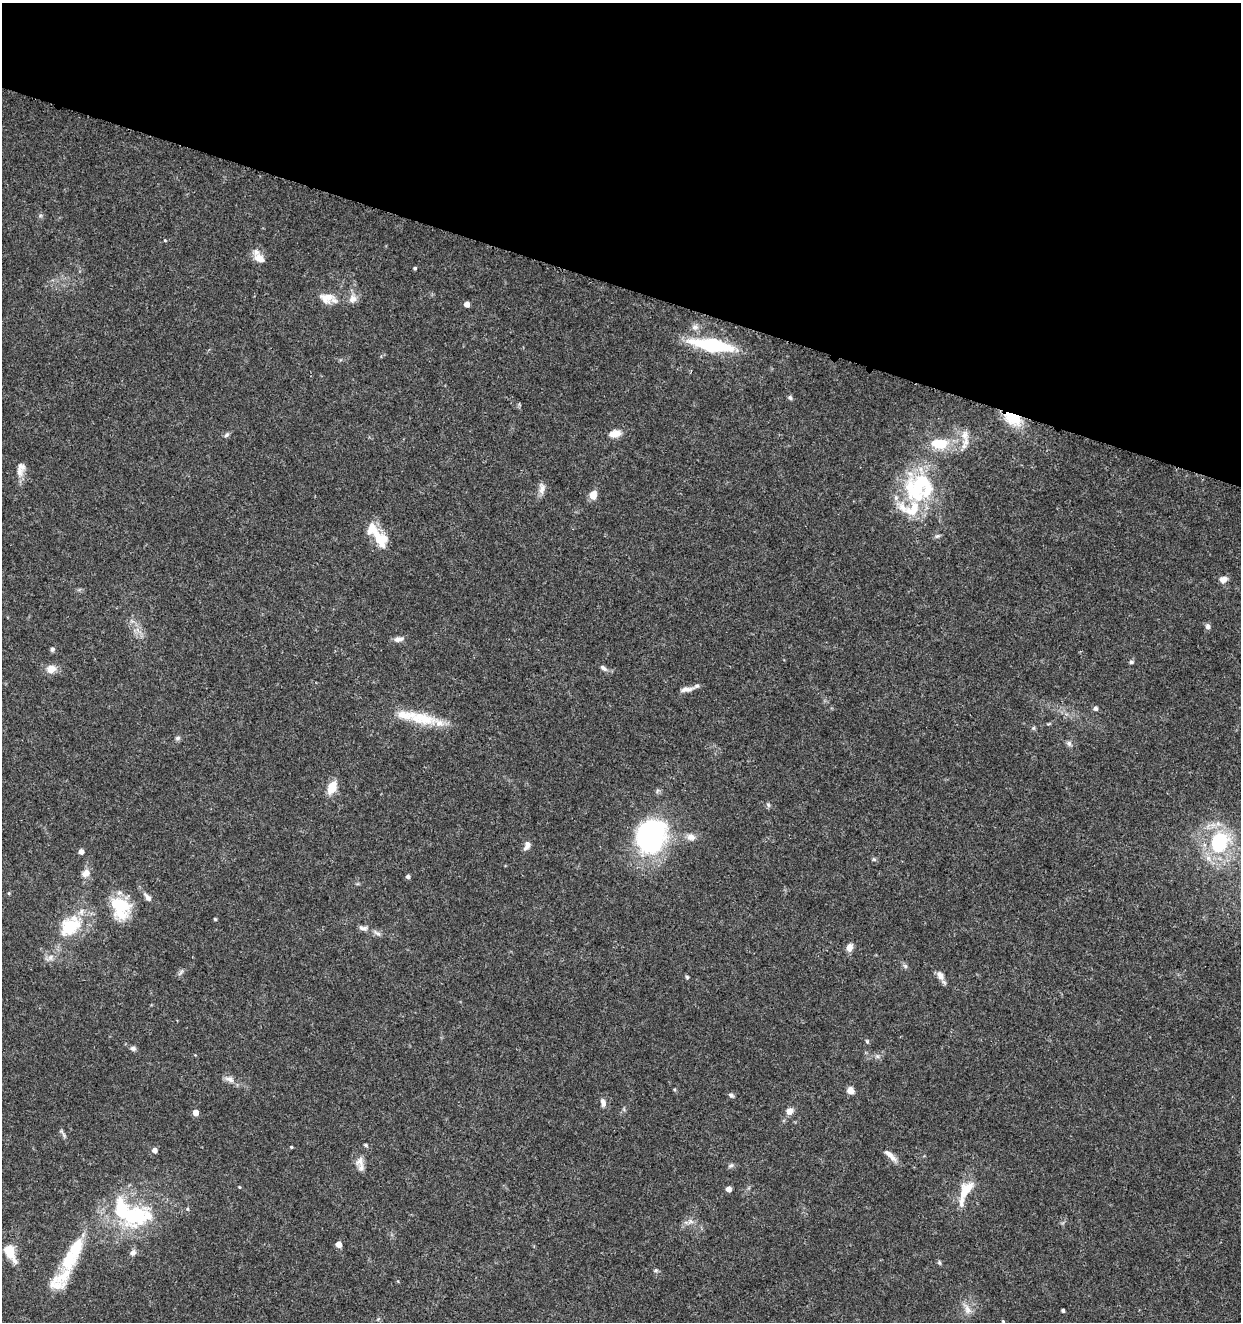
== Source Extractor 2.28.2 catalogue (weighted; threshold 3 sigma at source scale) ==
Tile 2 of 4 x 4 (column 2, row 1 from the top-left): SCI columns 1522-2760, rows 3966-5285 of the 5461 x 5295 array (HDU 1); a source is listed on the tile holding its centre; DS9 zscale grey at full resolution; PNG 1243 x 1324 px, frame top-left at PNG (2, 3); no overlay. Shown black and unused: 22% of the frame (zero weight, under 3 of 5 exposures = <1% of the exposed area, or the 3 px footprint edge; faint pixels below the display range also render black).
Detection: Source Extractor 2.28.2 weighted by HDU 2 'WHT'; one run over the whole footprint, this tile lists its part. Background 0.0329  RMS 0.0024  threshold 0.011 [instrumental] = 3 sigma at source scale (4.5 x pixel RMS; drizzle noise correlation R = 1.50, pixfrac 1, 0.0396/0.0396 arcsec/px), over >= 5 px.
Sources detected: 105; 2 inside a brighter object's white glare — not listed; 15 inside a brighter listed object's ellipse — not listed separately; the other 88 listed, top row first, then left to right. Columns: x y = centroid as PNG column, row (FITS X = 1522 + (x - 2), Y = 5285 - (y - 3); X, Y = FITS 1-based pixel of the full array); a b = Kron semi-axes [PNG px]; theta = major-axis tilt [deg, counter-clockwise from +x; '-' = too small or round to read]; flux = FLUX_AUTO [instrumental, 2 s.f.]
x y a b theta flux
165 240 4 3 - 0.2
259 258 12 8 -34 2.5
415 268 4 3 - 0.37
326 298 21 13 -4 3.3
353 298 12 11 - 1.8
467 304 5 4 - 1.6
695 327 10 8 -5 1.1
712 345 37 11 -10 21
790 398 6 6 - 0.53
1013 418 20 13 -31 7.7
615 434 15 9 14 2.4
227 435 9 5 44 0.57
964 435 15 10 -89 2.3
939 443 21 12 -2 6.6
20 472 14 10 89 1.9
919 483 42 27 23 19
542 488 15 8 89 1.5
593 495 8 7 - 2.5
937 536 8 5 16 0.53
379 537 36 12 -55 7
1223 579 9 7 15 1.5
1208 627 8 6 -76 0.73
398 639 13 7 12 1.2
52 649 5 5 - 0.59
1131 662 6 5 - 0.47
603 668 11 6 -36 0.89
51 669 11 10 - 2.4
687 689 21 6 9 1.7
1095 708 5 5 - 0.72
422 718 42 17 -11 9.3
1033 728 6 5 - 0.38
178 738 7 5 17 0.56
1069 743 8 7 - 0.68
332 787 14 9 65 4.1
768 804 6 4 -20 0.36
691 837 10 9 - 1.6
649 839 26 21 -8 47
1219 842 29 23 65 17
527 845 11 7 68 1.3
81 851 5 5 - 1
874 859 6 4 -2 0.35
86 873 11 9 38 1.8
408 876 5 4 - 0.7
9 893 5 3 - 0.24
147 897 15 6 -48 1.2
122 905 31 18 -45 8.2
215 919 3 3 - 0.29
70 926 29 20 41 12
363 928 13 7 -16 1.1
378 933 12 5 -35 0.77
849 947 9 7 64 1.5
50 957 9 6 37 0.99
905 966 7 5 -46 0.53
181 973 12 2 45 0.46
940 975 13 8 -69 1.5
687 977 5 4 - 0.32
867 1041 6 4 -69 0.35
133 1048 8 6 -15 0.64
877 1056 6 5 - 0.52
229 1079 14 8 -17 1.4
850 1090 8 7 - 1.6
731 1095 7 5 -27 0.53
603 1102 12 6 -76 1.1
789 1111 9 7 39 1.6
196 1112 5 5 - 2
64 1135 9 4 -67 0.59
366 1145 5 4 - 0.42
291 1147 4 4 - 0.26
154 1150 5 5 - 1.4
890 1155 22 6 -43 1.9
360 1161 15 11 89 2
731 1165 8 5 29 0.54
239 1187 5 3 - 0.19
728 1189 4 4 - 1.9
965 1191 35 12 66 6.6
187 1209 5 4 - 0.31
132 1216 39 34 2 23
690 1221 8 6 -18 0.97
339 1244 5 4 - 2.4
9 1251 12 9 -61 5.9
133 1252 8 7 - 1
68 1260 29 16 71 8.7
939 1263 6 5 - 0.42
656 1270 6 5 - 0.46
56 1286 23 10 -2 3
967 1309 17 9 -62 1.9
1063 1310 3 3 - 0.5
1003 1321 4 3 - 0.25
Overlapping masked pixels (flux is a lower limit): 1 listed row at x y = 1013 418